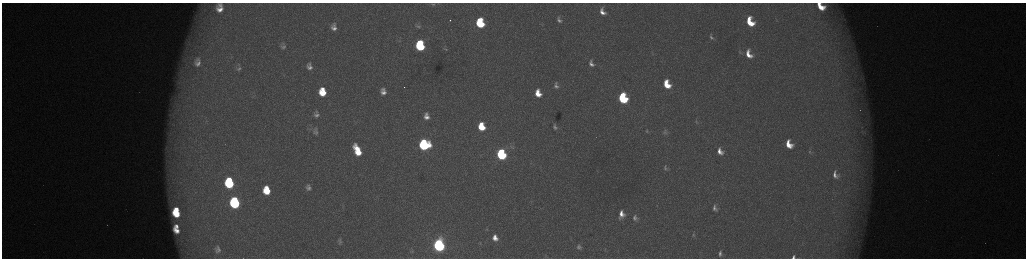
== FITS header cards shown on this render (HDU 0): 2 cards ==
NAXIS1  =                 2048 /fastest changing axis
NAXIS2  =                  512 /next to fastest changing axis

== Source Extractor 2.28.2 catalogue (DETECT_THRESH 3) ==
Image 2048 x 512 px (HDU 0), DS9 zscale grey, zoomed out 1/2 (1 PNG px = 2 x 2 image px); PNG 1028 x 260 px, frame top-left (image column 1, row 511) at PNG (2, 3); no overlay
Background 173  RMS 1.9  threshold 5.65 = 3 sigma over >= 5 px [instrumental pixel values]
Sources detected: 74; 6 cannot appear on this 1/2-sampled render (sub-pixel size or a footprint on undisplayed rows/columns) and are not listed; the other 68 listed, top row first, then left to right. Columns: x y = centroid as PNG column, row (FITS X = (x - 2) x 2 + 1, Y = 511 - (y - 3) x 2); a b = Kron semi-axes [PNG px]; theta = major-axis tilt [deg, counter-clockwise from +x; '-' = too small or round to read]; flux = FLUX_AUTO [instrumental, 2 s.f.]
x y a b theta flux
433 4 7 4 -4 710
220 5 6 4 -41 1300
821 6 10 6 -42 8100
220 9 6 5 - 2800
602 12 7 4 -62 2500
450 20 2 1 - 1900
559 20 5 4 - 1000
750 22 8 5 -64 11000
480 23 7 6 - 23000
418 26 7 5 -11 820
334 27 6 5 - 2000
711 37 6 3 -64 880
420 46 7 6 - 38000
283 47 7 7 - 1300
445 49 5 3 - 400
740 52 6 3 -66 380
749 54 9 5 -61 4200
197 62 17 12 90 7200
591 63 6 4 -61 1600
309 67 6 5 - 1600
239 69 8 5 12 1200
667 84 9 6 -66 10000
556 86 5 3 - 1000
322 92 7 6 - 10000
383 92 7 5 -79 2500
538 93 7 5 -71 5400
623 98 7 5 -68 41000
860 110 2 2 - 160
316 114 7 6 - 1500
426 116 9 7 -79 3000
696 122 6 5 - 870
481 127 7 6 - 12000
555 127 5 3 - 970
647 131 4 3 - 300
316 132 10 6 -87 1300
665 133 7 6 - 1100
789 144 8 5 -63 6600
424 145 7 7 - 60000
512 147 7 4 -26 1000
357 149 12 5 -54 7300
720 151 11 8 -63 4300
809 151 8 3 89 600
358 153 8 6 -29 6700
501 154 7 5 -72 52000
666 168 10 6 -65 1500
835 175 7 4 -74 1900
229 183 8 7 - 37000
308 187 6 5 - 1400
266 190 7 6 - 11000
234 202 8 6 -78 62000
715 208 11 8 -64 2700
176 209 4 3 - 3900
176 214 7 5 -38 11000
621 214 6 5 - 3100
635 218 5 4 - 1100
176 226 4 3 - 1600
487 229 5 3 - 430
176 230 7 4 -40 3300
693 234 6 3 79 450
495 238 8 6 -68 3400
340 241 8 5 -79 1000
439 245 7 6 - 130000
579 247 8 6 -73 1300
218 249 6 5 - 1500
412 250 8 4 -68 640
605 250 6 3 87 390
720 253 5 4 - 1300
793 257 4 3 - 870
At the frame edge (FLAGS 8, measured only in part): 3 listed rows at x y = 433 4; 821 6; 793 257
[6 sub-pixel or undisplayed-footprint detections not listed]